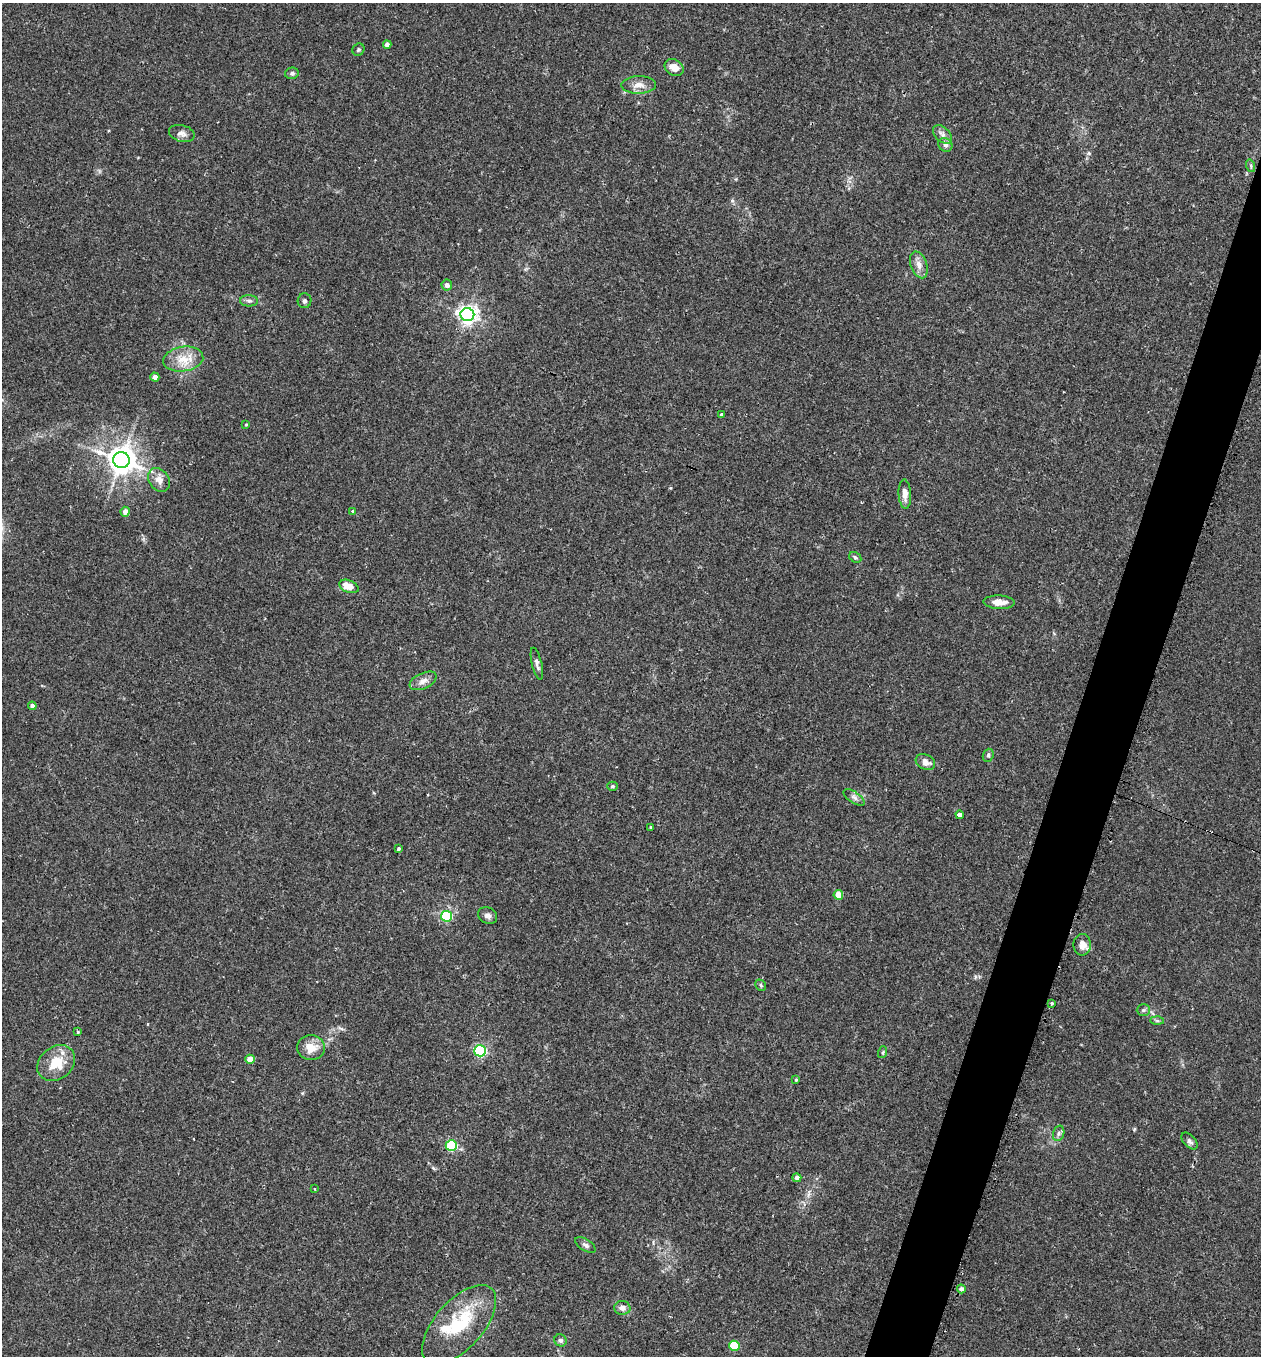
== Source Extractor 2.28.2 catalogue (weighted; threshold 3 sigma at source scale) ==
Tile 10 of 4 x 4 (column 2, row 3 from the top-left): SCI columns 1400-2658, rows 1360-2713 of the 5479 x 5487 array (HDU 1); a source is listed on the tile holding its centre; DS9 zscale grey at full resolution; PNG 1263 x 1358 px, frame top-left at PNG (2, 3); each listed source drawn as its Kron ellipse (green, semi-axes under 4 px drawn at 4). Shown black and unused: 4% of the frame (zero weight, under 2 of 3 exposures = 1% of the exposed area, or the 3 px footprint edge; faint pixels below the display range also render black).
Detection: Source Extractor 2.28.2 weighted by HDU 2 'WHT'; one run over the whole footprint, this tile lists its part. Background 0.0303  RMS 0.005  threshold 0.0227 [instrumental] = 3 sigma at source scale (4.5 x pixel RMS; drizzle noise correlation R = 1.50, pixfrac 1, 0.05/0.05 arcsec/px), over >= 5 px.
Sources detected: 64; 2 inside a brighter listed object's ellipse — not listed separately; the other 62 listed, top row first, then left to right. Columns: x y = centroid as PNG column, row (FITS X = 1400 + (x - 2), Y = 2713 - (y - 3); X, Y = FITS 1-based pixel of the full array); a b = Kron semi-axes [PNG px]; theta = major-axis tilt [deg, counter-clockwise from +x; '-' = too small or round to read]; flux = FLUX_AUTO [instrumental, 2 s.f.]
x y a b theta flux
387 45 4 4 - 2.5
358 50 6 5 - 0.9
674 67 10 8 -33 4.7
292 73 7 5 12 1
639 85 17 8 1 4.3
182 133 13 8 -14 2.4
942 134 11 7 -42 2.3
945 145 7 6 - 1.9
1251 166 6 4 -72 0.76
919 265 14 8 -71 3.7
447 285 5 5 - 2
249 301 9 5 -1 1.5
304 301 7 7 - 1.3
467 315 7 6 - 230
183 359 20 12 8 8.6
155 377 4 4 - 2.5
722 414 3 3 - 1.5
246 425 4 3 - 0.51
121 460 8 8 - 660
159 480 13 9 -53 4.3
905 494 14 6 -87 4.1
353 511 4 3 - 0.48
125 512 5 4 - 3
855 557 6 5 - 1
349 586 10 6 -23 6.2
999 602 16 6 -2 4.8
537 664 17 5 -77 1.9
423 681 14 7 25 3.2
32 706 4 4 - 2
988 755 7 5 69 0.98
925 762 10 7 -28 3.3
612 786 5 4 - 0.82
854 797 12 5 -34 1.9
960 815 4 4 - 7.5
650 827 3 3 - 0.45
398 849 3 3 - 1.1
838 895 5 4 - 7.9
488 915 10 8 -30 2
446 916 5 5 - 37
1082 945 10 8 87 3.4
761 985 6 5 - 0.76
1052 1003 3 3 - 0.89
1143 1010 7 5 0 1
1157 1021 6 4 -2 0.89
78 1032 4 3 - 0.66
311 1048 14 12 -5 7
480 1051 6 5 - 70
883 1052 6 4 72 0.66
250 1059 5 4 - 5.9
56 1063 20 16 38 13
796 1080 3 3 - 0.53
1059 1133 8 5 73 1.3
1190 1141 10 6 -47 1.5
451 1146 6 5 - 41
797 1178 4 4 - 2
315 1189 3 2 - 0.75
585 1245 11 5 -33 1.6
961 1289 4 4 - 1.6
622 1308 8 7 - 2.6
459 1325 49 24 48 29
561 1340 6 5 - 1.4
734 1346 5 5 - 24